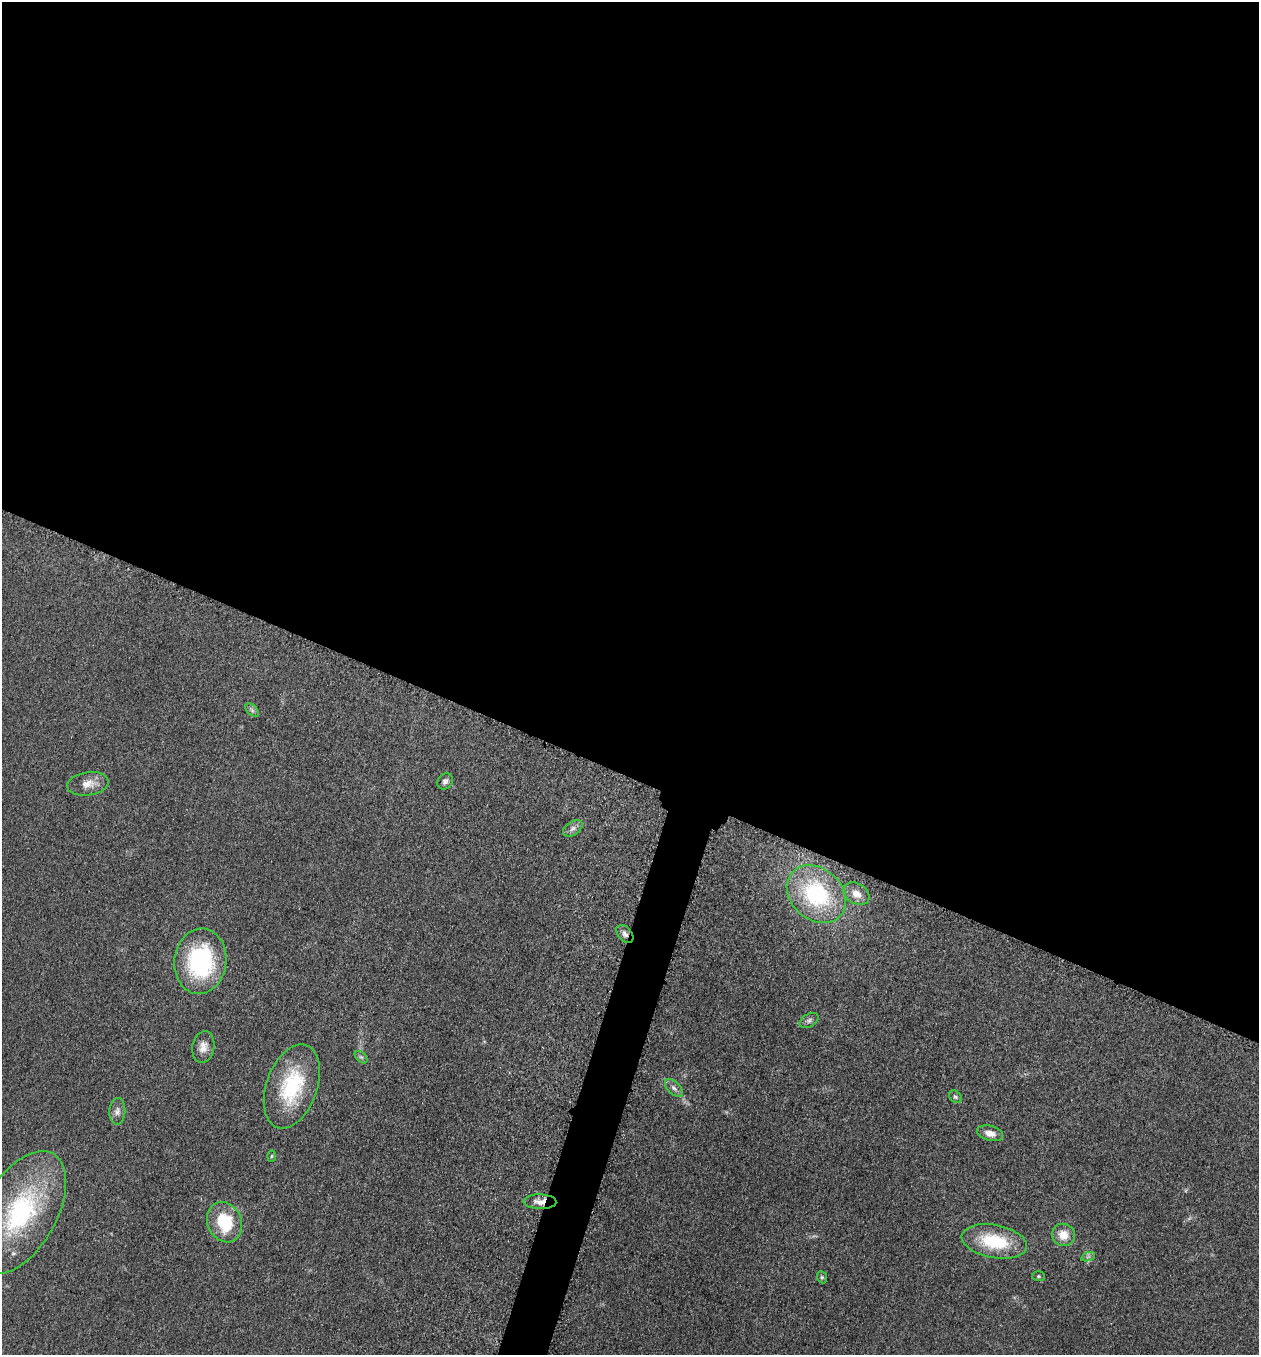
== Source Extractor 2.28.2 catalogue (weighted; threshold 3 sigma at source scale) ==
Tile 3 of 4 x 4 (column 3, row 1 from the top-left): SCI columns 2713-3969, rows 4077-5429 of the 5506 x 5461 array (HDU 1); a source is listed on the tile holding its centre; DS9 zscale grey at full resolution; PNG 1261 x 1357 px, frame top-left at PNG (2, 2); each listed source drawn as its Kron ellipse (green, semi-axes under 4 px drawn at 4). Shown black and unused: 59% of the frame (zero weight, under 3 of 5 exposures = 4% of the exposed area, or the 3 px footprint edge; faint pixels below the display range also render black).
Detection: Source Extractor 2.28.2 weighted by HDU 2 'WHT'; one run over the whole footprint, this tile lists its part. Background 0.0603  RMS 0.0062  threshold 0.0277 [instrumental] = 3 sigma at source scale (4.5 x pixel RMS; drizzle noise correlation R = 1.50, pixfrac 1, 0.05/0.05 arcsec/px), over >= 5 px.
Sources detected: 25; all 25 listed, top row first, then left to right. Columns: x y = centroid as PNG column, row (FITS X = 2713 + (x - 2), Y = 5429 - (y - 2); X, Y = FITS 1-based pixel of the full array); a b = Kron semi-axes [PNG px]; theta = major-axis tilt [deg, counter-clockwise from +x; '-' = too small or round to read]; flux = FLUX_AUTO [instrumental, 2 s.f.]
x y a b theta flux
252 710 8 5 -46 1.5
445 781 8 7 - 2.4
88 784 21 11 8 7.4
573 828 11 7 35 2.5
816 894 33 25 -42 67
856 894 14 10 -31 6.7
625 934 10 6 -49 2.8
200 961 33 26 82 75
809 1020 10 6 30 2
203 1047 16 11 79 5.3
361 1057 7 4 -43 1.3
292 1086 44 25 70 45
674 1088 11 6 -45 2.5
955 1097 7 5 -44 1.3
117 1111 13 8 88 3.1
990 1133 13 7 -14 5.1
271 1156 5 3 - 0.71
540 1202 16 7 -1 5.4
20 1212 67 36 61 88
225 1222 21 17 -64 28
1063 1235 12 11 - 8.2
994 1241 33 16 -10 33
1088 1257 7 4 18 1.3
1039 1276 6 5 - 0.81
822 1277 6 5 - 1.1
Overlapping masked pixels (flux is a lower limit): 2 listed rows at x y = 625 934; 540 1202